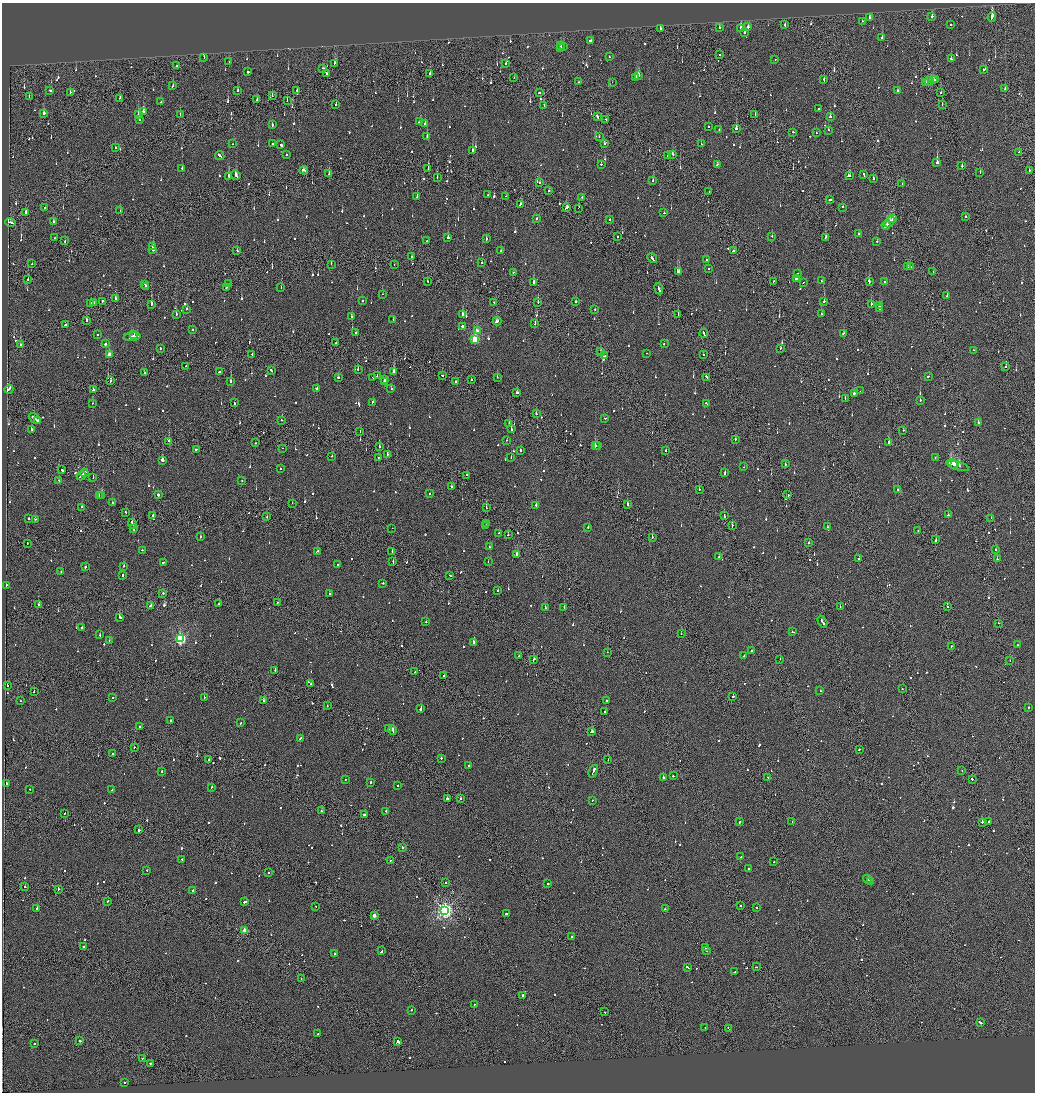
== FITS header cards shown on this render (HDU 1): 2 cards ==
NAXIS1  =                 2065
NAXIS2  =                 2180

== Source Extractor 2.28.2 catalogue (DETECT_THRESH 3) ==
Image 2065 x 2180 px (HDU 1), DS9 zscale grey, zoomed out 1/2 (1 PNG px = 2 x 2 image px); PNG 1037 x 1094 px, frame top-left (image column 1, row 2179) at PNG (2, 3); each listed source drawn as its Kron ellipse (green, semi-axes under 4 px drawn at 4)
Background -0.12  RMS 0.067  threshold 0.202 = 3 sigma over >= 5 px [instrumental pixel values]
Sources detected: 1254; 53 cannot appear on this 1/2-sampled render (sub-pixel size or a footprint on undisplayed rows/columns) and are neither listed nor drawn; of the other 1201, the 500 brightest by FLUX_AUTO listed and drawn (701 fainter detections omitted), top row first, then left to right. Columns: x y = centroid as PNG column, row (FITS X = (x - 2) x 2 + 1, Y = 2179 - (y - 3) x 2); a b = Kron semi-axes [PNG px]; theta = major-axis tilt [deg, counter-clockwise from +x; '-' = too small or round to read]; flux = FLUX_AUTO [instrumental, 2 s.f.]
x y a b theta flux
932 17 2 2 - 770
992 17 4 2 - 520
869 18 2 2 - 230
862 21 2 2 - 82
951 24 2 2 - 210
785 25 2 2 - 99
748 27 2 2 - 970
660 28 2 1 - 180
719 28 2 2 - 130
741 28 2 2 - 2000
744 33 2 2 - 1400
882 38 3 2 - 370
590 41 3 2 - 130
561 45 2 2 - 160
560 47 2 1 - 92
563 47 2 2 - 600
720 55 2 2 - 82
609 57 2 1 - 180
204 58 2 1 - 81
775 59 2 2 - 340
951 59 2 1 - 270
229 62 2 2 - 230
335 63 4 2 - 400
506 64 2 1 - 210
177 66 2 1 - 86
323 68 2 2 - 99
984 70 2 2 - 150
248 72 2 2 - 480
327 74 2 2 - 270
430 74 2 1 - 120
638 76 4 2 - 400
635 77 2 1 - 97
514 78 2 1 - 170
936 79 2 1 - 88
824 80 3 2 - 200
933 80 4 2 - 370
929 81 5 2 - 420
579 82 2 1 - 120
612 82 2 1 - 200
925 82 3 2 - 220
173 86 3 2 - 120
1005 89 2 2 - 110
49 90 3 2 - 160
238 90 2 2 - 150
297 90 2 2 - 200
897 91 2 2 - 110
70 92 2 2 - 82
539 92 2 2 - 220
941 92 2 1 - 220
29 96 2 2 - 95
272 96 2 1 - 97
119 98 2 1 - 130
257 99 4 2 - 200
287 100 2 1 - 170
161 102 2 2 - 110
942 104 2 1 - 100
336 105 2 1 - 130
544 106 2 1 - 84
819 109 2 2 - 120
143 112 2 2 - 570
43 113 3 2 - 170
755 114 2 1 - 120
138 115 2 2 - 150
180 115 2 1 - 78
830 116 2 2 - 370
597 117 4 2 - 320
139 119 2 2 - 140
606 119 2 2 - 79
420 122 4 2 - 200
272 124 3 2 - 110
425 124 2 2 - 220
708 127 2 2 - 94
736 129 2 2 - 610
719 130 2 2 - 300
828 130 2 2 - 100
793 132 2 2 - 89
816 133 2 2 - 82
427 137 3 2 - 110
599 137 2 1 - 79
605 143 2 2 - 130
233 144 2 1 - 78
272 144 2 2 - 95
701 144 2 2 - 120
281 145 3 2 - 380
115 147 2 2 - 270
472 150 2 2 - 280
1019 152 2 1 - 80
673 154 2 2 - 120
220 155 5 2 - 370
286 155 2 2 - 81
668 155 3 1 - 120
937 163 3 2 - 1100
601 164 2 2 - 390
717 164 2 2 - 88
962 166 2 2 - 310
182 168 2 2 - 130
428 169 3 1 - 180
304 170 4 2 - 260
1029 170 2 1 - 120
980 172 3 2 - 120
329 174 2 2 - 120
236 175 5 2 - 410
864 175 4 2 - 480
229 176 2 2 - 710
849 176 3 2 - 180
437 178 2 2 - 130
873 179 2 2 - 250
653 181 2 2 - 140
540 183 2 2 - 120
902 183 2 1 - 100
549 191 2 2 - 140
709 192 2 1 - 120
488 194 2 2 - 89
505 196 2 1 - 76
417 197 2 2 - 300
582 197 2 2 - 120
829 200 2 2 - 450
520 204 3 2 - 180
45 207 2 2 - 230
843 207 2 2 - 170
566 208 3 2 - 460
578 208 2 1 - 91
120 210 2 2 - 79
26 212 2 2 - 190
664 213 2 2 - 110
965 217 2 1 - 120
536 219 2 2 - 76
609 219 2 2 - 130
892 219 4 1 - 250
10 222 5 2 - 550
53 222 2 2 - 280
889 222 6 2 50 390
886 225 4 1 - 280
858 233 2 2 - 96
617 236 2 2 - 120
772 236 2 2 - 120
825 237 2 2 - 78
55 238 2 2 - 79
448 238 3 2 - 290
486 239 2 2 - 100
65 241 2 2 - 120
427 241 2 2 - 86
877 241 2 2 - 95
153 247 2 2 - 260
153 250 2 2 - 100
237 251 2 2 - 160
501 251 2 2 - 99
733 251 2 2 - 220
412 257 2 2 - 130
652 258 5 2 - 330
706 259 2 2 - 76
482 262 2 2 - 84
32 264 2 1 - 82
331 264 2 2 - 79
394 264 2 1 - 110
907 267 3 1 - 180
910 267 4 2 - 240
709 269 2 2 - 140
513 272 2 2 - 120
678 272 3 3 - 450
933 272 2 2 - 110
798 273 2 2 - 76
28 279 2 1 - 120
796 279 2 2 - 2200
427 281 2 2 - 92
773 281 2 1 - 140
822 281 3 2 - 230
803 282 2 2 - 140
869 282 3 2 - 360
885 282 2 2 - 240
534 283 2 2 - 550
145 284 2 2 - 84
228 284 2 2 - 120
146 286 2 2 - 100
281 287 2 2 - 89
226 288 2 2 - 180
659 289 6 2 -67 370
383 294 2 1 - 88
946 296 4 2 - 170
116 298 2 1 - 420
362 300 2 2 - 100
102 301 2 2 - 360
493 302 2 1 - 130
538 302 2 1 - 190
576 302 2 2 - 160
824 302 2 1 - 910
91 303 2 2 - 420
94 303 2 2 - 140
151 304 3 2 - 520
871 304 2 2 - 230
879 306 3 2 - 300
879 308 4 2 - 250
187 309 2 2 - 140
595 309 2 2 - 78
176 314 2 2 - 210
462 314 2 2 - 550
821 314 2 2 - 100
678 315 2 1 - 220
351 317 2 2 - 81
87 320 2 2 - 320
393 320 2 2 - 93
497 321 4 2 - 200
65 324 3 2 - 160
535 324 2 1 - 110
462 326 2 2 - 610
192 330 2 1 - 110
477 331 4 2 - 300
355 333 2 2 - 330
843 333 3 2 - 130
704 334 4 2 - 300
97 335 2 2 - 91
134 335 3 2 - 420
132 337 8 2 7 840
475 339 3 3 - 1200
336 343 2 2 - 170
105 344 2 2 - 400
664 344 2 2 - 150
20 345 2 2 - 260
160 348 2 2 - 120
780 348 2 2 - 100
973 350 2 2 - 77
600 352 2 2 - 130
647 353 2 2 - 250
252 354 2 2 - 91
109 355 3 2 - 220
703 355 2 1 - 150
604 356 3 2 - 210
186 366 2 1 - 120
1006 366 2 1 - 320
358 369 2 2 - 89
271 370 3 2 - 130
394 371 3 2 - 2100
219 372 2 2 - 81
145 373 2 2 - 140
442 375 2 2 - 180
377 376 2 2 - 110
928 376 2 2 - 120
338 377 3 2 - 160
373 377 2 2 - 110
497 377 2 1 - 96
707 377 3 2 - 250
385 379 2 2 - 210
471 380 2 2 - 120
111 381 2 2 - 89
230 381 2 2 - 320
385 382 3 1 - 180
456 382 2 2 - 99
391 388 2 2 - 81
9 389 5 2 - 360
316 389 2 2 - 140
93 390 2 2 - 980
860 391 2 2 - 93
517 393 2 2 - 170
854 393 2 2 - 210
845 399 2 1 - 220
920 400 2 2 - 110
372 402 3 2 - 220
93 403 2 1 - 90
234 403 3 2 - 250
706 403 2 2 - 170
536 414 2 1 - 410
35 418 7 2 -41 510
605 418 2 1 - 420
38 420 2 2 - 560
281 420 2 2 - 84
978 422 2 2 - 130
509 424 2 2 - 220
511 429 2 2 - 200
31 430 2 2 - 360
903 430 2 1 - 190
360 431 2 2 - 87
735 439 2 2 - 230
507 440 2 1 - 83
169 441 2 2 - 300
255 443 2 1 - 240
889 443 3 2 - 270
598 445 2 2 - 110
595 446 2 2 - 790
379 447 2 2 - 210
282 448 2 1 - 140
196 449 3 2 - 170
520 450 2 2 - 180
666 450 2 2 - 94
387 454 2 2 - 220
332 456 2 2 - 120
378 457 2 2 - 92
935 457 2 2 - 80
511 458 2 2 - 140
162 460 2 2 - 950
785 464 2 2 - 170
952 464 5 2 - 1900
955 464 4 2 - 820
957 466 12 2 -19 2300
744 467 2 2 - 82
280 468 2 2 - 120
62 470 2 2 - 170
725 472 4 2 - 200
84 473 4 2 - 350
467 475 2 2 - 120
81 476 5 2 - 430
93 477 2 1 - 140
59 480 2 1 - 88
242 481 2 2 - 140
451 487 2 2 - 180
699 489 2 1 - 79
897 490 2 2 - 120
429 493 2 2 - 120
99 495 2 2 - 180
158 495 2 2 - 290
788 495 3 2 - 140
102 496 2 2 - 570
112 502 2 2 - 190
292 503 2 1 - 86
627 504 2 2 - 320
536 505 2 2 - 950
82 507 2 2 - 120
486 508 2 1 - 100
126 512 2 2 - 110
153 515 2 1 - 240
949 515 3 1 - 210
724 516 2 1 - 180
267 517 2 1 - 130
29 518 2 2 - 190
991 518 2 1 - 80
36 519 3 2 - 91
132 524 5 1 - 310
487 524 2 2 - 84
732 525 2 2 - 220
485 526 2 1 - 110
588 527 2 2 - 150
827 527 2 2 - 140
392 528 2 1 - 90
134 529 2 2 - 630
918 531 2 1 - 130
499 533 2 2 - 83
508 535 2 2 - 110
200 537 2 2 - 310
652 537 2 2 - 210
936 540 3 2 - 520
27 543 2 1 - 77
809 543 2 2 - 82
489 547 2 2 - 90
996 549 2 2 - 100
142 550 2 2 - 120
317 551 2 2 - 100
392 552 2 1 - 100
517 554 3 2 - 130
719 557 2 2 - 120
859 559 2 2 - 240
997 559 2 1 - 220
393 561 3 2 - 97
164 562 3 2 - 110
488 562 2 2 - 84
337 565 2 2 - 86
124 566 2 2 - 89
85 567 2 2 - 100
61 572 2 2 - 76
123 575 2 2 - 200
450 575 2 2 - 81
382 583 2 2 - 150
6 585 2 2 - 500
498 590 2 2 - 79
163 593 2 1 - 210
329 594 2 2 - 120
219 603 2 1 - 84
277 603 2 1 - 89
38 605 2 2 - 620
151 605 2 2 - 190
840 606 2 2 - 89
564 607 2 2 - 96
947 607 2 2 - 180
545 608 2 2 - 80
119 617 2 2 - 440
426 622 2 2 - 100
822 622 6 2 -61 530
998 623 2 1 - 100
82 628 2 2 - 99
792 632 3 2 - 120
681 634 2 2 - 130
100 635 2 2 - 140
180 639 4 3 - 2000
109 640 2 1 - 83
474 642 2 2 - 940
1017 645 2 1 - 140
951 646 2 1 - 110
752 650 2 2 - 100
607 652 2 1 - 150
519 656 2 2 - 300
744 656 2 2 - 230
534 659 3 2 - 210
780 659 2 1 - 100
1010 661 2 1 - 87
275 670 2 2 - 110
414 672 2 1 - 170
444 676 2 1 - 88
310 684 2 2 - 89
7 685 2 1 - 400
902 688 2 1 - 83
820 691 2 2 - 77
34 692 2 2 - 120
733 696 2 2 - 240
204 697 2 2 - 94
112 698 2 2 - 190
263 700 2 2 - 330
20 701 2 1 - 87
606 701 2 2 - 100
327 706 2 1 - 100
1028 707 2 2 - 150
421 708 3 2 - 1100
605 712 2 2 - 1600
170 720 2 2 - 160
240 723 2 2 - 77
139 726 3 2 - 160
389 729 2 2 - 100
393 730 5 2 - 260
591 732 3 2 - 1400
300 738 2 2 - 100
134 747 2 1 - 250
859 749 2 2 - 180
113 754 4 2 - 200
441 758 2 2 - 130
209 760 2 2 - 180
608 760 2 1 - 140
469 765 2 2 - 86
162 771 2 2 - 140
593 771 6 2 64 600
962 771 2 1 - 86
673 776 2 1 - 180
663 778 2 1 - 250
768 778 2 1 - 80
345 779 2 2 - 97
972 779 2 2 - 460
371 782 2 2 - 140
6 783 2 2 - 80
398 786 2 2 - 120
212 787 2 2 - 89
30 789 2 2 - 190
112 790 3 2 - 280
460 798 2 2 - 310
447 799 2 2 - 380
592 801 2 2 - 110
321 811 2 2 - 84
386 811 3 2 - 170
64 813 2 2 - 130
364 815 2 2 - 130
989 821 2 1 - 370
739 822 2 2 - 200
792 822 2 1 - 240
982 822 2 1 - 710
139 830 2 2 - 300
402 847 2 2 - 190
741 857 2 2 - 85
182 859 2 2 - 99
390 860 2 2 - 89
774 861 2 1 - 96
749 868 2 1 - 110
147 870 2 2 - 76
268 873 2 2 - 270
868 879 5 2 - 300
871 881 3 1 - 200
446 883 2 2 - 91
548 884 2 2 - 240
25 887 2 2 - 94
58 889 2 1 - 290
193 890 2 2 - 300
107 901 2 2 - 130
245 902 3 2 - 310
741 905 2 1 - 110
315 906 2 2 - 78
756 907 2 2 - 82
37 909 2 2 - 510
665 909 2 2 - 110
445 910 4 4 - 4400
506 914 2 2 - 250
374 916 3 2 - 110
245 931 3 3 - 280
572 936 2 2 - 110
83 947 2 2 - 100
705 948 2 1 - 93
382 951 3 2 - 210
706 951 2 1 - 98
335 953 2 2 - 79
688 967 4 2 - 310
756 967 2 2 - 89
735 972 3 1 - 110
301 979 2 1 - 95
522 995 2 2 - 180
474 1004 2 2 - 80
411 1010 2 2 - 95
604 1012 2 2 - 110
980 1022 4 2 - 410
705 1027 2 2 - 84
728 1028 3 1 - 110
318 1034 3 2 - 210
80 1041 2 2 - 330
398 1041 3 2 - 520
34 1044 2 2 - 110
142 1058 2 2 - 97
150 1063 2 2 - 84
124 1082 2 2 - 83
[701 fainter detections neither listed nor drawn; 53 sub-pixel or undisplayed-footprint detections neither listed nor drawn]